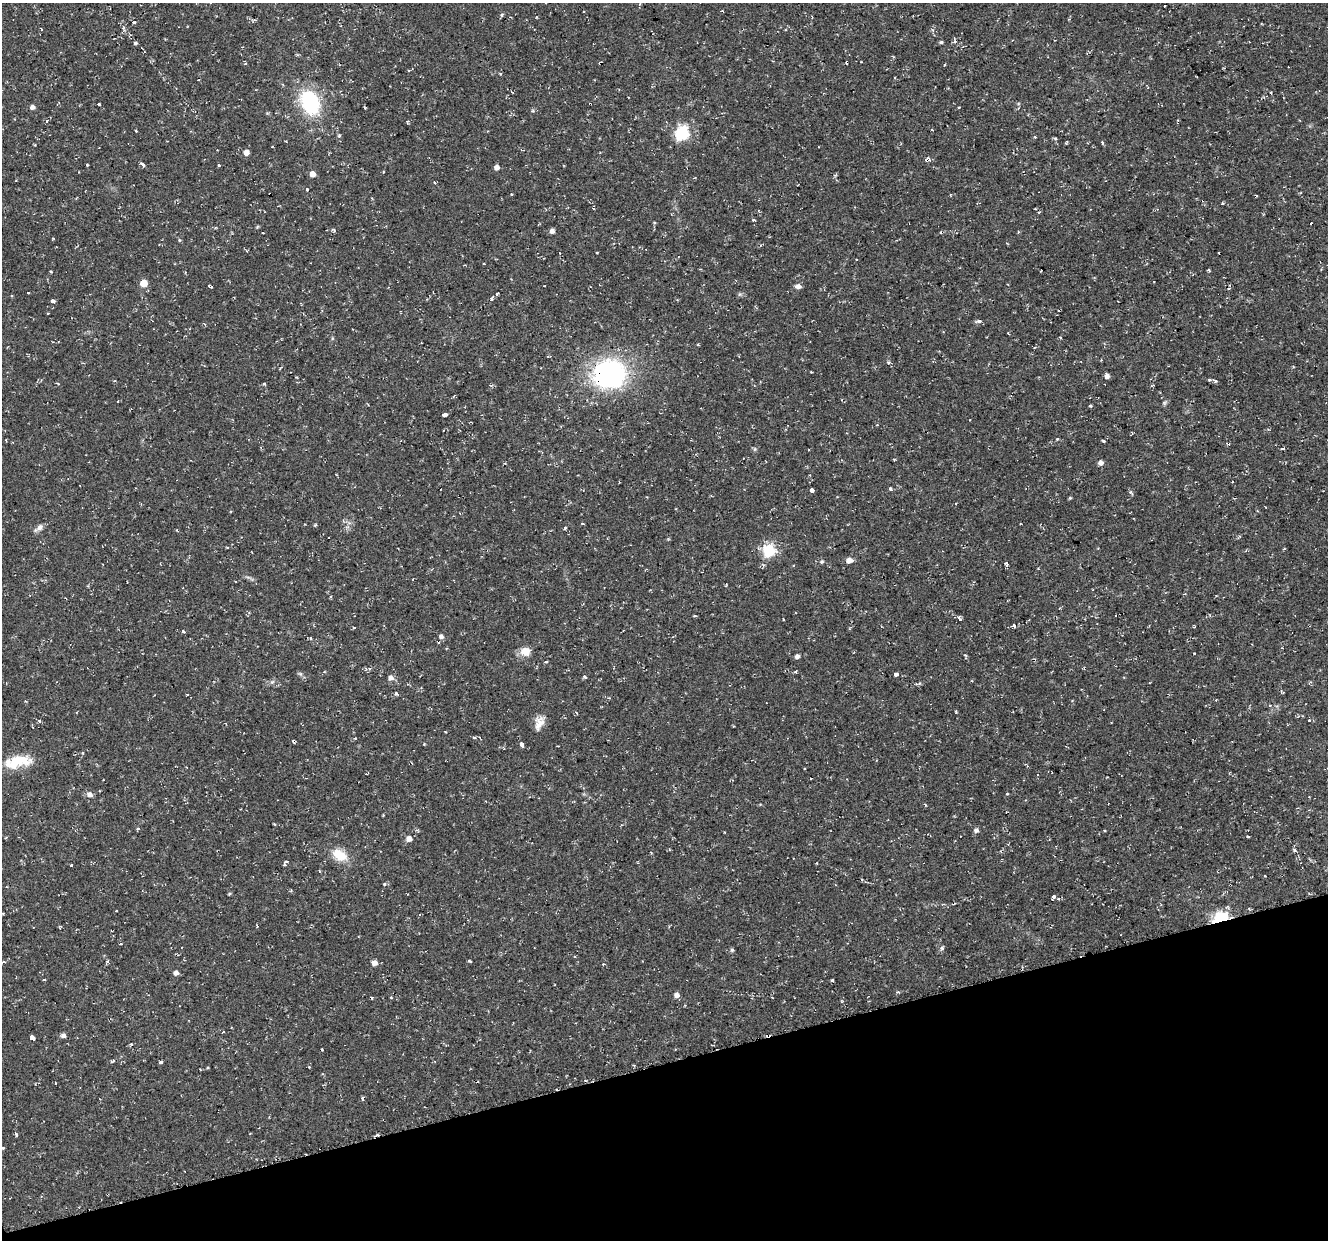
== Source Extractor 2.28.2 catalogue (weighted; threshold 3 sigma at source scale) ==
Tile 14 of 4 x 4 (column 2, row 4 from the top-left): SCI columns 1327-2652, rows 108-1345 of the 5303 x 5123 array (HDU 1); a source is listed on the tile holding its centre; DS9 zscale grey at full resolution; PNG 1330 x 1242 px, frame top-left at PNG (2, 3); no overlay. Shown black and unused: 14% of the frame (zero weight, under 2 of 3 exposures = <1% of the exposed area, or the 3 px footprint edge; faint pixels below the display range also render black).
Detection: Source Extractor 2.28.2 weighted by HDU 2 'WHT'; one run over the whole footprint, this tile lists its part. Background 0.0251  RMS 0.0042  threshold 0.0187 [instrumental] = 3 sigma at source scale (4.5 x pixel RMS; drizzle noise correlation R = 1.50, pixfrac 1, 0.0396/0.0396 arcsec/px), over >= 5 px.
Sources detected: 160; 1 inside a brighter object's white glare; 21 cosmic-ray / hot-pixel residue — not listed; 2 inside a brighter listed object's ellipse — not listed separately; the other 136 listed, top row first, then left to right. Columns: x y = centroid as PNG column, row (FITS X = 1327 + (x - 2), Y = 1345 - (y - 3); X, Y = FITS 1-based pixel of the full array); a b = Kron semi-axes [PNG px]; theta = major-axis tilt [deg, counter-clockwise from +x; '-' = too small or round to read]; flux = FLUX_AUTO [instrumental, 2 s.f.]
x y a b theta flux
502 15 5 3 - 0.47
134 22 3 3 - 0.5
941 42 4 4 - 0.6
135 43 4 4 - 0.66
847 62 3 3 - 1.4
245 64 5 3 - 0.34
408 70 3 3 - 0.97
500 73 4 3 - 0.37
310 102 28 19 -64 29
99 104 3 3 - 1.9
32 107 5 4 - 1.9
932 130 3 2 - 0.4
136 131 4 2 - 0.36
682 133 7 6 - 67
339 135 5 4 - 0.7
1035 137 3 3 - 0.52
1055 138 3 3 - 1
1102 143 4 3 - 0.72
246 152 4 4 - 3.1
142 164 4 3 - 2.8
87 165 3 2 - 0.35
218 165 3 3 - 0.9
496 167 5 5 - 2
383 172 4 3 - 0.3
312 174 5 4 - 4
307 190 3 3 - 1.5
270 194 4 3 - 1.2
512 194 3 3 - 1
1222 204 3 3 - 1.5
754 220 4 3 - 0.79
334 230 5 4 - 0.54
552 231 4 4 - 1.9
263 233 3 2 - 0.32
179 240 5 4 - 0.47
857 259 3 2 - 0.43
1209 270 4 3 - 0.72
144 283 5 5 - 7.1
209 285 5 4 - 0.64
544 286 2 2 - 0.31
798 286 5 5 - 2.1
28 293 3 2 - 0.75
497 294 5 3 - 0.69
52 301 3 3 - 3.8
979 321 7 4 -6 1.1
1008 333 3 2 - 0.78
1060 338 3 2 - 0.54
888 362 4 3 - 0.77
280 369 4 2 - 0.34
609 374 28 23 16 78
1107 376 5 4 - 1.5
1215 381 7 4 -43 0.76
58 384 4 4 - 0.45
118 401 3 3 - 0.62
1090 406 5 3 - 0.49
444 415 5 3 - 7
1057 439 4 3 - 0.4
1103 441 4 3 - 0.47
1282 448 5 3 - 0.49
755 449 6 4 89 0.57
1100 463 6 6 - 1.5
890 489 4 3 - 0.72
812 490 4 4 - 5.9
1131 492 6 4 -69 0.62
1070 498 5 4 - 0.45
582 523 4 3 - 0.38
315 525 3 3 - 0.51
39 528 12 6 34 1.8
565 528 5 3 - 0.44
227 547 3 2 - 0.33
1284 549 4 3 - 0.37
769 550 6 6 - 43
849 560 6 5 - 2.9
822 562 5 5 - 0.69
1006 564 5 3 - 1.1
959 619 4 3 - 2.2
1014 625 4 3 - 1.1
1194 627 3 2 - 0.4
354 628 3 3 - 0.5
183 631 3 3 - 2.3
441 636 6 5 - 1.1
525 652 14 11 -16 3.9
1194 653 3 3 - 0.71
797 656 4 4 - 1.6
546 662 4 3 - 0.46
795 672 4 3 - 0.56
300 674 9 3 -45 0.75
896 674 4 4 - 2
584 677 5 3 - 0.56
391 678 7 7 - 1.6
272 682 6 4 19 0.73
396 693 4 4 - 0.67
1270 706 4 3 - 0.91
39 720 3 3 - 2
1309 721 3 3 - 1
539 723 18 10 67 3.9
734 726 2 2 - 0.33
521 744 4 3 - 8
17 761 30 14 15 12
1037 775 3 3 - 8.7
89 794 7 6 - 1.9
1007 794 4 2 - 0.28
976 830 5 5 - 1.5
1248 836 3 3 - 1.6
409 838 5 5 - 2.9
1295 850 3 3 - 2.7
339 855 20 12 -31 7.7
284 864 6 3 -71 0.57
71 865 3 3 - 1.1
1265 876 3 3 - 0.88
384 884 4 3 - 0.43
229 894 5 3 - 0.41
1053 897 4 3 - 1.9
116 911 3 2 - 0.28
3 913 4 2 - 0.3
1220 918 11 7 27 43
257 926 3 3 - 0.35
120 944 3 3 - 0.79
942 948 6 5 - 0.99
732 950 5 4 - 0.63
107 961 6 3 19 0.46
3 962 4 2 - 1
374 963 6 5 - 2.3
176 973 5 5 - 1.9
44 980 3 2 - 0.41
832 980 4 3 - 0.48
676 995 5 5 - 2
391 997 4 2 - 0.34
63 1035 5 5 - 1.5
32 1038 4 4 - 7.1
131 1044 4 3 - 0.62
113 1061 4 3 - 0.64
161 1062 4 3 - 1.8
200 1069 2 2 - 0.28
362 1098 3 3 - 2.2
16 1134 6 3 -69 0.68
3 1148 4 3 - 0.37
Overlapping masked pixels (flux is a lower limit): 4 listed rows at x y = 847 62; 270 194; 609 374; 1220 918
Isophote crosses this tile's border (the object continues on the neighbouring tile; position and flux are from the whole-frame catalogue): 1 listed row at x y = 3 962
Unlisted compact peaks at least as high as the median listed source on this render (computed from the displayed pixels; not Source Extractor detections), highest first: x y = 469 961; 264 384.